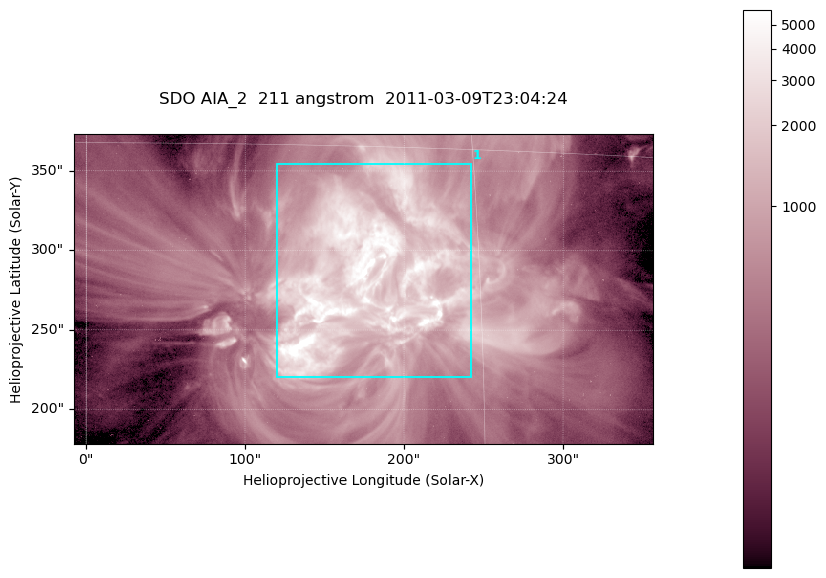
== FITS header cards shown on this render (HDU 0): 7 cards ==
TELESCOP= 'SDO     '           /
INSTRUME= 'AIA_2   '           /
WAVELNTH=                  211 /
WAVEUNIT= 'angstrom'           /
DATE-OBS= '2011-03-09T23:04:24.62' /
CTYPE1  = 'HPLN-TAN'           /
CTYPE2  = 'HPLT-TAN'           /

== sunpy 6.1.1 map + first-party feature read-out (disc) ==
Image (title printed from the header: SDO AIA_2  211 angstrom  2011-03-09T23:04:24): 606 x 324 px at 0.601 arcsec/px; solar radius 967 arcsec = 1609 px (partial field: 2.4% of the solar disc is inside the frame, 100% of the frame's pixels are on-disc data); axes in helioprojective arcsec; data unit not stated in the header (colour bar unlabelled)
Pointing: header CRPIX1/2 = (2040.79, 2040.71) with CRVAL1/2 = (0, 0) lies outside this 606 x 324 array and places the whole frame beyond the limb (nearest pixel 1.39 R_sun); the SolarSoft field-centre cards XCEN/YCEN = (174.2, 275.8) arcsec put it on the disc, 1859 arcsec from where CRPIX/CRVAL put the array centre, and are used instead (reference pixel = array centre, CRVAL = XCEN/YCEN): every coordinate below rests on XCEN/YCEN
Orientation: roll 0.0564 deg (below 1 deg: not rotated)
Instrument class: DISC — disc imager (sunpy class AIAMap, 211 A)
Bright regions (active regions / flare kernels): reference = the on-disc median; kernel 5 px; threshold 5 sigma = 1823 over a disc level ~470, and >= 1.15x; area >= 196 px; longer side >= 4 px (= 2.4 arcsec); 1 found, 1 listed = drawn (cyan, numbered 1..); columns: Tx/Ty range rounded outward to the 2 arcsec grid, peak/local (2 s.f.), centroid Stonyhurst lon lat
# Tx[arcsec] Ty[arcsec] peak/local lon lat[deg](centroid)
1 120..242 220..356 18 +10 +10